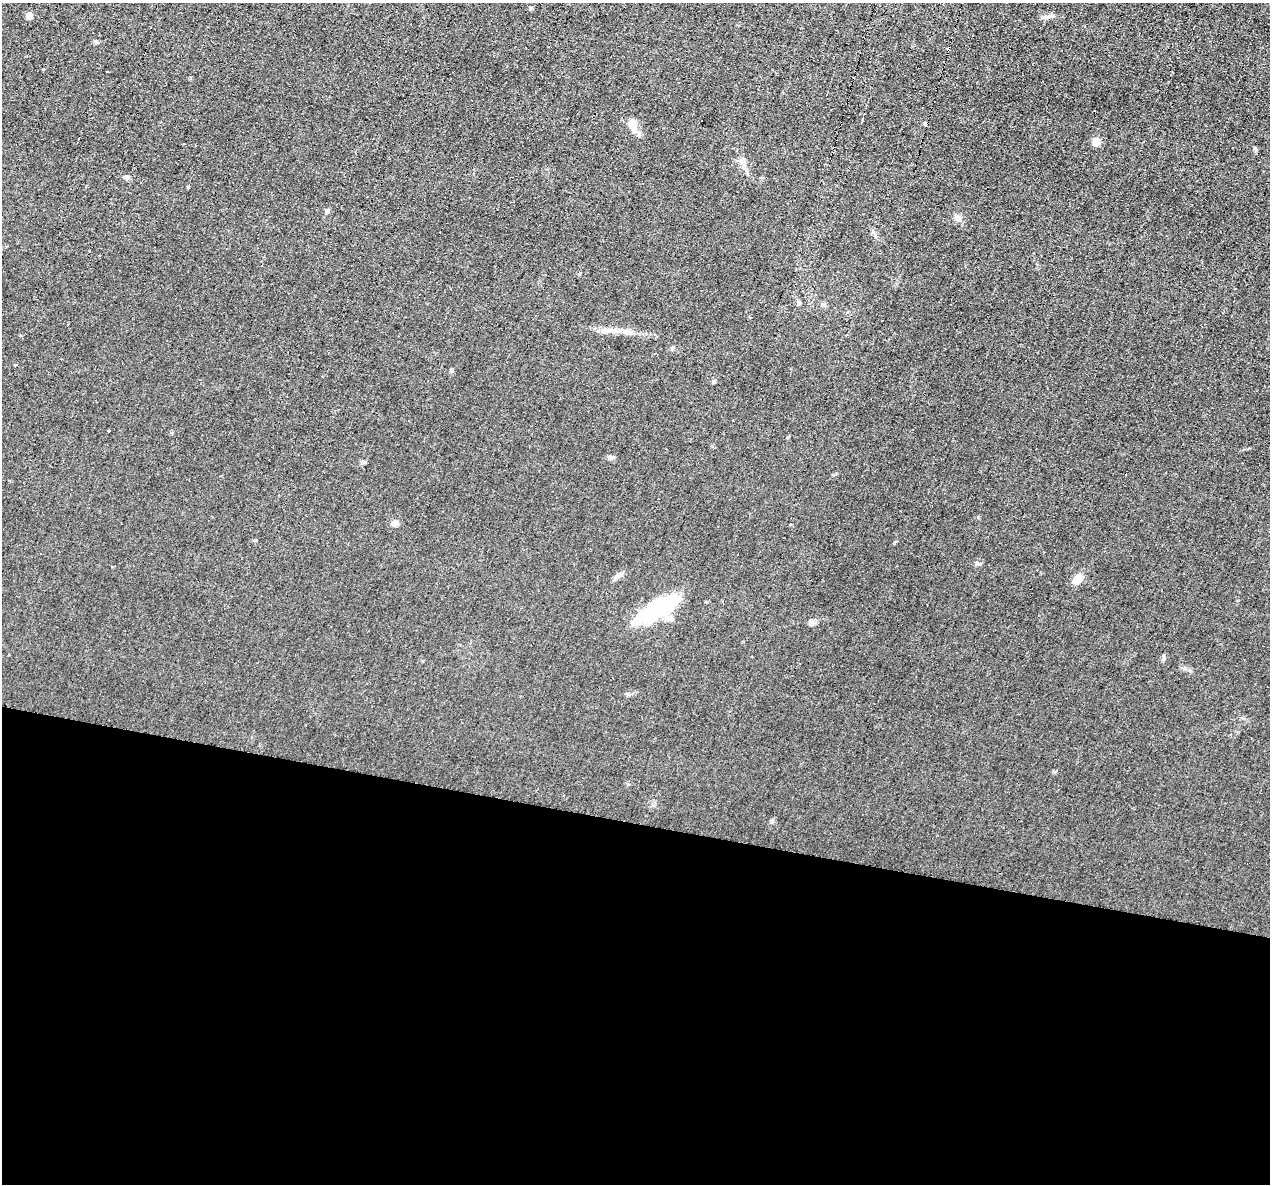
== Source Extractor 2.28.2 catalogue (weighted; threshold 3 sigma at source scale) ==
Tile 14 of 4 x 4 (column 2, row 4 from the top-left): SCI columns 1269-2536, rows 245-1426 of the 5071 x 5095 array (HDU 1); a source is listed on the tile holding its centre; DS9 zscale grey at full resolution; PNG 1272 x 1186 px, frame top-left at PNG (2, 3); no overlay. Shown black and unused: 31% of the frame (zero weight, under 2 of 3 exposures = <1% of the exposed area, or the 3 px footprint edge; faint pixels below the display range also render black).
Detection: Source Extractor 2.28.2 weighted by HDU 2 'WHT'; one run over the whole footprint, this tile lists its part. Background 0.0451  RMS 0.0069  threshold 0.031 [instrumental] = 3 sigma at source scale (4.5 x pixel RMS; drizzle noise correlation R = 1.50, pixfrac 1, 0.05/0.05 arcsec/px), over >= 5 px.
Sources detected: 30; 3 cosmic-ray / hot-pixel residue — not listed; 1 inside a brighter listed object's ellipse — not listed separately; the other 26 listed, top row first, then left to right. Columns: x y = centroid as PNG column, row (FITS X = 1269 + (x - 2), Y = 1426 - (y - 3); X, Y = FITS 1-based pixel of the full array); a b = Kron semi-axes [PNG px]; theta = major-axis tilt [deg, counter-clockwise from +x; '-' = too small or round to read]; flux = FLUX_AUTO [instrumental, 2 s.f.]
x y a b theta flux
29 16 7 6 - 2.9
1048 16 15 4 13 2.6
96 42 6 5 - 1.2
43 69 3 2 - 0.59
107 72 3 2 - 1.1
632 126 16 9 -68 6.2
1096 142 6 5 - 9.3
126 177 8 6 -9 1.7
189 187 4 3 - 3.4
958 218 9 8 - 2.8
799 303 6 5 - 1.1
847 312 3 3 - 1.9
611 331 17 7 -9 5.8
15 366 3 3 - 0.68
452 370 5 5 - 1.2
714 381 5 5 - 1
109 431 3 3 - 1.6
610 457 8 6 -11 1.6
1126 475 2 2 - 0.64
394 523 7 7 - 2.9
790 524 3 3 - 2
978 564 8 4 0 1.2
619 575 12 6 37 2.9
1078 579 13 8 44 7.5
657 610 53 16 30 50
1163 659 7 5 83 1.2
Unlisted compact peaks at least as high as the median listed source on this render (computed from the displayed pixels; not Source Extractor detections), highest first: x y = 1190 671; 772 821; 978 517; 1054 772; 365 462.